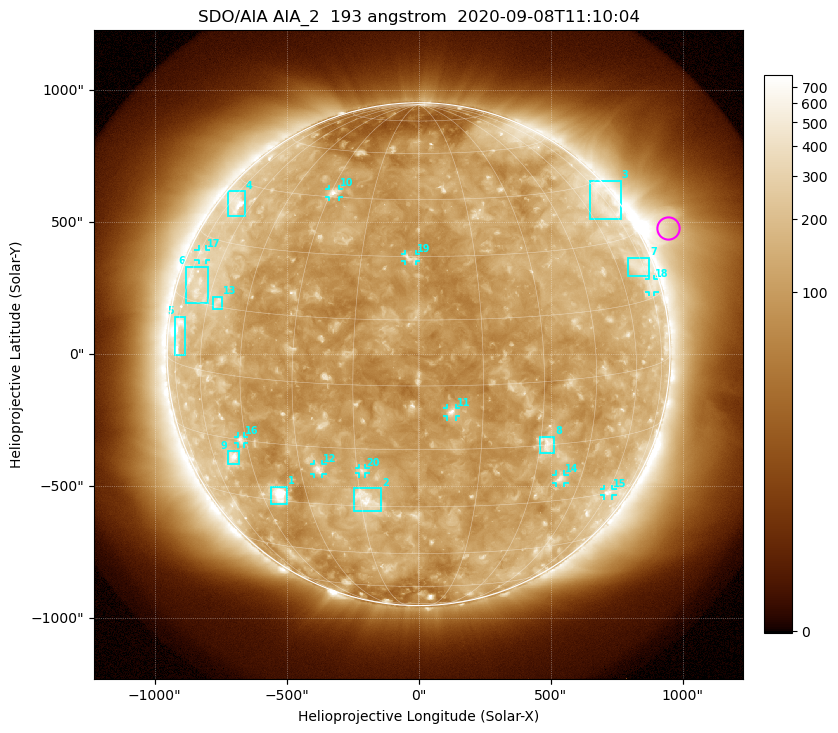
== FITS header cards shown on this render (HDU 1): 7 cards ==
TELESCOP= 'SDO/AIA'
INSTRUME= 'AIA_2'
WAVELNTH=                  193
WAVEUNIT= 'angstrom'
DATE-OBS= '2020-09-08T11:10:04.85'
CTYPE1  = 'HPLN-TAN'
CTYPE2  = 'HPLT-TAN'

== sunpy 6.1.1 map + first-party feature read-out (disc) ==
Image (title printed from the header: SDO/AIA AIA_2  193 angstrom  2020-09-08T11:10:04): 1024 x 1024 px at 2.4 arcsec/px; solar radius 953 arcsec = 397 px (full disc in frame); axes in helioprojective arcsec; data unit not stated in the header (colour bar unlabelled)
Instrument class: DISC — disc imager (sunpy class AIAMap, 193 A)
Bright regions (active regions / flare kernels): reference = the median radial profile (limb darkening/brightening removed); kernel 9 px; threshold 5 sigma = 182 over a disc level ~119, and >= 1.15x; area >= 12 px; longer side >= 10 px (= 24 arcsec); searched inside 0.97 R_sun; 24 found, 20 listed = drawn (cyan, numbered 1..; 10 of them under ~33 arcsec drawn as corner ticks so the feature stays visible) (cap 20 boxes per figure: the strongest are kept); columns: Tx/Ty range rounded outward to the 5 arcsec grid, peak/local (2 s.f.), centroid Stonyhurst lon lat
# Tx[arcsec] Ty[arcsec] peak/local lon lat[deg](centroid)
1 -560..-495 -570..-500 12 -39 -28
2 -245..-140 -595..-505 5.4 -13 -28
3 645..765 510..660 2.7 +71 +39
4 -725..-655 520..620 5 -70 +39
5 -925..-880 -5..145 4.8 -74 +7
6 -880..-795 190..330 2.7 -68 +19
7 795..875 295..365 2.4 +72 +23
8 455..515 -375..-310 4.5 +32 -15
9 -725..-680 -415..-365 4.9 -51 -20
10 -340..-300 595..630 5.7 -29 +46
11 105..145 -235..-205 7.8 +8 -6
12 -395..-365 -455..-415 4.3 -25 -21
13 -780..-745 170..220 3 -56 +16
14 520..555 -490..-455 3.9 +38 -24
15 700..735 -535..-510 2.9 +60 -30
16 -685..-660 -340..-310 3.6 -47 -15
17 -835..-805 355..395 2.1 -73 +26
18 870..895 235..285 2.1 +76 +17
19 -50..-10 350..380 3.5 -2 +30
20 -225..-200 -450..-430 3.5 -14 -20
Off-limb structures (1.02-1.3 R_sun): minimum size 162 px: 7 found; the strongest spans PA ~265..320 deg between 1.02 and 1.3 R_sun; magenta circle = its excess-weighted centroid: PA ~295 deg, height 1.11 R_sun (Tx ~945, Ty ~480 arcsec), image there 3.6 x the reference